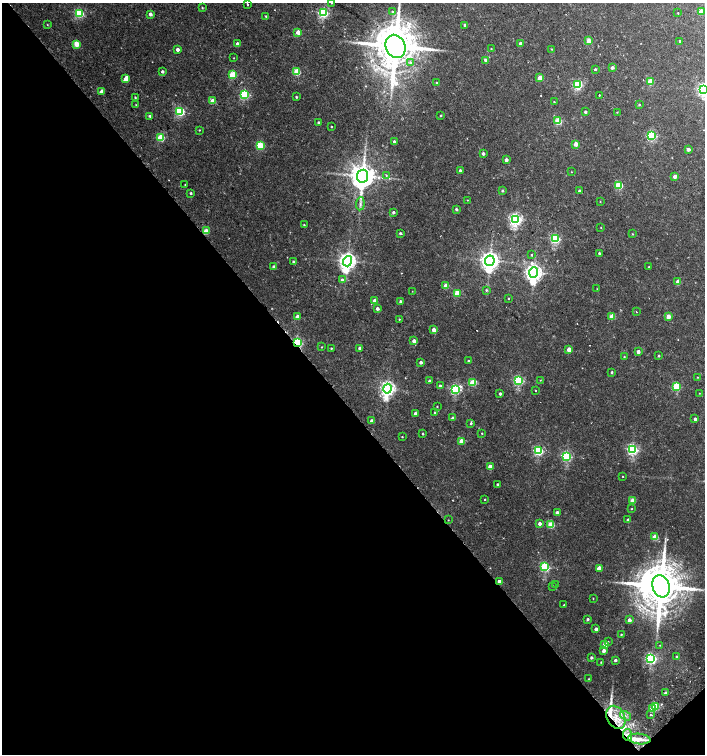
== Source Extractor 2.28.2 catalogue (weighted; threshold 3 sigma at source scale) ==
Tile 14 of 4 x 4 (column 2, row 4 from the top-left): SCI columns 1598-3002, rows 53-1556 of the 6068 x 6115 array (HDU 1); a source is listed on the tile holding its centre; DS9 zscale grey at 2 x 2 block average (1 PNG px = mean of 2 x 2 image px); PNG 707 x 756 px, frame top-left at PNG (2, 3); each listed source drawn as its Kron ellipse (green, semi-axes under 4 px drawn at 4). Shown black and unused: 46% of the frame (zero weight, under 2 of 3 exposures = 3% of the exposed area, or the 3 px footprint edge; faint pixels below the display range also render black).
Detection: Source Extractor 2.28.2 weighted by HDU 2 'WHT'; one run over the whole footprint, this tile lists its part. Background 0.0101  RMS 0.0028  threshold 0.0126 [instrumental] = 3 sigma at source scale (4.5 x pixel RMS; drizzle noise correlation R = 1.50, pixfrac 1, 0.0396/0.0396 arcsec/px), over >= 5 px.
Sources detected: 200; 1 inside a brighter object's white glare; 2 cosmic-ray / hot-pixel residue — neither listed nor drawn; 8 inside a brighter listed object's ellipse — not listed separately; the other 189 listed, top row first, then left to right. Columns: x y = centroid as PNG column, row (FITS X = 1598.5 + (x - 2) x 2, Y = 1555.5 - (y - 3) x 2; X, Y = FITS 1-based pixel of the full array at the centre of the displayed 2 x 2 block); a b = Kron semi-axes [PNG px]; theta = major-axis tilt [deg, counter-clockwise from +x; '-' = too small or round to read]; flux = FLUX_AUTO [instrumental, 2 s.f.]
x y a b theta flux
331 3 2 2 - 0.84
248 4 3 2 - 1.1
202 8 3 2 - 0.48
701 11 3 2 - 11
392 12 4 3 - 1
79 13 3 3 - 54
323 13 3 3 - 72
678 13 2 2 - 0.49
150 14 2 2 - 3.3
266 16 3 2 - 0.57
47 25 2 2 - 0.34
465 25 2 2 - 1.6
298 32 3 2 - 7.2
589 41 3 3 - 13
680 41 3 3 - 0.62
520 43 2 2 - 2.5
77 44 3 3 - 15
238 44 2 2 - 3.8
395 46 12 9 -68 3700
177 49 2 2 - 3.8
491 49 2 2 - 0.35
552 49 2 2 - 0.33
234 58 2 2 - 0.28
486 60 3 2 - 2.5
410 63 3 2 - 2.1
612 68 3 3 - 2.3
595 69 2 2 - 0.97
162 72 2 2 - 2
297 72 3 3 - 22
233 75 3 3 - 28
540 78 3 3 - 12
126 79 4 3 - 6.8
650 81 3 3 - 17
437 83 3 2 - 0.7
578 85 4 3 - 53
704 89 4 4 - 170
102 92 4 3 - 3
244 95 3 3 - 64
599 95 2 2 - 1.7
135 97 3 2 - 0.65
296 97 2 2 - 0.9
213 101 3 2 - 11
554 102 2 2 - 0.42
639 104 3 2 - 0.67
136 105 2 2 - 0.38
180 111 3 3 - 63
585 112 2 2 - 1.5
617 112 2 2 - 0.35
441 115 3 3 - 0.63
150 116 3 3 - 1.3
558 121 3 3 - 22
319 123 2 2 - 1.7
331 127 2 2 - 0.47
199 130 3 2 - 0.34
652 136 3 3 - 67
161 138 3 3 - 27
394 142 2 2 - 1.9
576 144 3 2 - 7.9
260 146 3 3 - 33
688 149 2 2 - 3.7
483 153 3 2 - 1.9
506 160 2 2 - 3.5
460 170 2 2 - 1.2
571 172 2 2 - 0.26
386 175 4 2 - 0.52
363 176 6 5 - 1000
675 176 2 2 - 5.1
185 184 2 2 - 0.31
619 185 3 3 - 33
502 191 2 2 - 0.89
580 191 2 2 - 2
191 193 2 2 - 0.93
467 200 2 2 - 0.29
600 202 2 2 - 0.3
360 204 6 3 84 1.6
456 209 3 2 - 1.5
393 212 3 2 - 1.5
516 219 4 4 - 150
304 225 2 2 - 0.48
601 228 2 2 - 0.27
206 231 3 3 - 13
400 233 3 2 - 1.3
632 234 2 2 - 0.47
555 239 3 3 - 73
599 253 2 2 - 1.1
531 255 2 2 - 1.2
347 261 5 4 - 340
490 261 5 4 - 410
293 262 2 2 - 0.92
274 267 3 2 - 2.5
649 267 2 2 - 0.7
534 273 5 4 - 330
342 280 3 3 - 1.5
678 282 3 2 - 9.4
446 286 3 3 - 7.1
597 289 2 2 - 0.27
486 290 3 3 - 0.7
412 291 2 2 - 0.25
457 293 3 3 - 20
509 298 2 2 - 1.1
375 301 3 2 - 5.7
400 302 2 2 - 2.2
377 309 3 2 - 2.8
636 312 2 2 - 0.34
612 316 3 3 - 13
668 316 3 2 - 9.3
297 317 3 2 - 4.1
399 319 2 2 - 0.51
434 330 2 2 - 6.2
414 341 2 2 - 5.2
297 343 3 3 - 84
321 347 2 2 - 0.37
331 348 2 2 - 0.5
360 348 2 2 - 2.1
569 349 3 3 - 7.8
638 352 2 2 - 3.8
659 356 2 2 - 0.94
624 357 2 2 - 0.46
468 361 2 2 - 0.97
421 362 2 2 - 2.8
612 372 2 2 - 0.85
697 377 2 2 - 0.35
518 380 3 3 - 71
540 380 3 2 - 0.33
430 381 2 2 - 2.1
473 382 3 3 - 22
440 386 3 3 - 1.8
677 386 3 3 - 35
387 389 5 4 - 230
455 389 4 3 - 78
535 390 2 2 - 0.37
699 393 2 2 - 0.27
500 394 3 2 - 1.5
437 406 2 2 - 0.48
435 413 3 2 - 0.73
415 414 2 2 - 2.7
453 418 2 2 - 2.6
695 419 2 2 - 2
372 421 2 2 - 3.5
471 423 3 3 - 0.87
482 433 2 2 - 0.45
423 434 2 2 - 0.65
402 437 2 2 - 0.45
462 441 3 3 - 11
632 449 3 3 - 98
538 451 3 3 - 65
567 456 3 3 - 76
490 467 3 2 - 7.2
623 476 2 2 - 0.34
498 484 2 2 - 0.94
485 499 2 2 - 0.4
633 500 3 3 - 10
632 509 2 2 - 0.43
557 512 2 2 - 2.4
448 520 2 2 - 0.29
628 520 2 2 - 2.6
540 523 2 2 - 3.5
551 525 3 3 - 20
655 537 3 3 - 15
545 567 3 3 - 63
599 568 3 3 - 10
499 581 2 2 - 2.7
556 585 2 2 - 0.42
553 586 3 2 - 0.67
661 586 11 8 -73 3400
593 598 2 2 - 0.31
564 605 2 2 - 0.5
588 619 3 2 - 1.3
629 620 2 2 - 3.4
596 629 2 2 - 2.8
621 634 2 2 - 0.55
608 642 3 2 - 0.45
605 644 3 3 - 11
660 645 2 2 - 0.23
604 651 3 3 - 3.2
677 656 2 2 - 0.47
591 658 2 2 - 1.6
651 658 4 3 - 110
615 660 2 2 - 1.9
601 662 2 2 - 0.57
589 679 2 2 - 0.42
665 693 2 2 - 1.7
655 706 3 3 - 20
652 709 3 3 - 17
650 715 2 2 - 1.7
625 716 6 2 -35 0.74
616 717 12 9 -63 11
627 735 6 4 -83 3.4
639 739 11 5 -7 5.5
Overlapping masked pixels (flux is a lower limit): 4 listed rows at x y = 297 343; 499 581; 655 706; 627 735
Isophote crosses this tile's border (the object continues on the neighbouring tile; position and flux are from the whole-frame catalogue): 3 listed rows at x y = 331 3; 395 46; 704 89